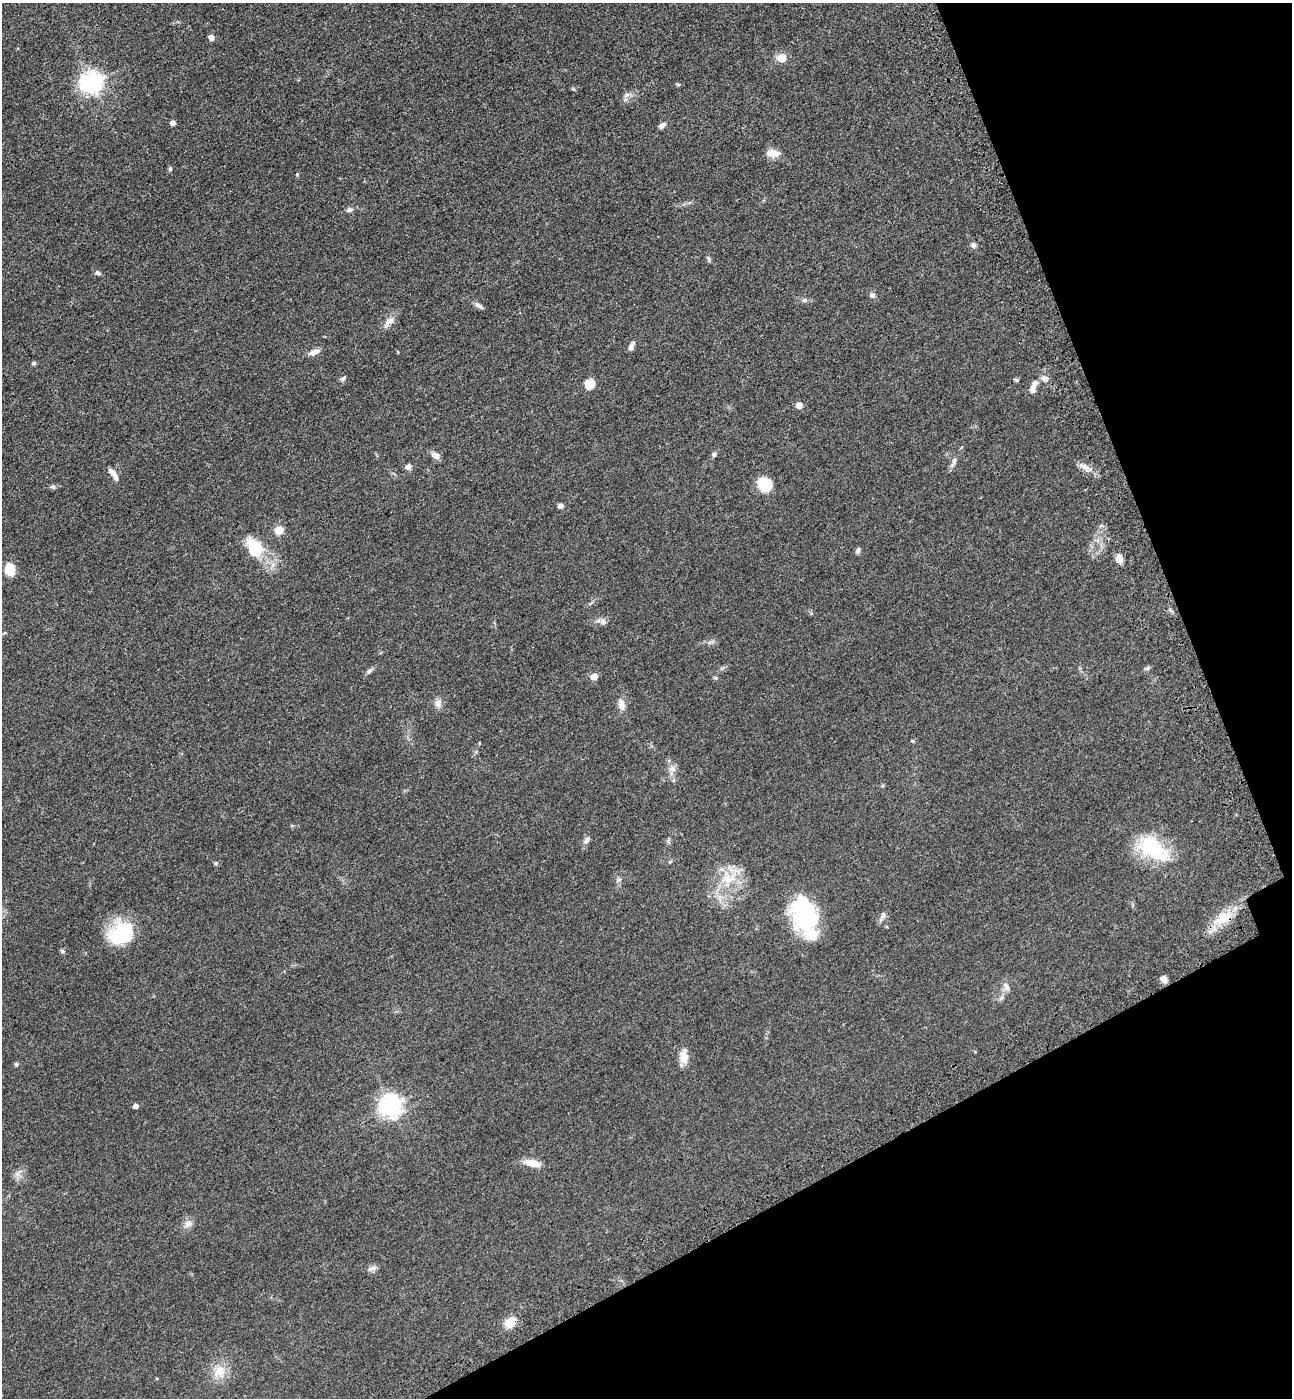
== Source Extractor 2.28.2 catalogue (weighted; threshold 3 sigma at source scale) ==
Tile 12 of 4 x 4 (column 4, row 3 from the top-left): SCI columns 4102-5391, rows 1488-2883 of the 5756 x 5768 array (HDU 1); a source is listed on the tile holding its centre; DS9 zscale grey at full resolution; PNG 1294 x 1400 px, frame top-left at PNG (2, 3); no overlay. Shown black and unused: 21% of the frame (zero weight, under 3 of 4 exposures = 6% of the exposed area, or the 3 px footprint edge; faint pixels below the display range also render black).
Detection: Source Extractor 2.28.2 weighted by HDU 2 'WHT'; one run over the whole footprint, this tile lists its part. Background 0.0425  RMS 0.005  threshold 0.0225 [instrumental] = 3 sigma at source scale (4.5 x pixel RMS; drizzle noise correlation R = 1.50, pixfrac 1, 0.05/0.05 arcsec/px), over >= 5 px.
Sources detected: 78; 1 inside a brighter object's white glare — not listed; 3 inside a brighter listed object's ellipse — not listed separately; the other 74 listed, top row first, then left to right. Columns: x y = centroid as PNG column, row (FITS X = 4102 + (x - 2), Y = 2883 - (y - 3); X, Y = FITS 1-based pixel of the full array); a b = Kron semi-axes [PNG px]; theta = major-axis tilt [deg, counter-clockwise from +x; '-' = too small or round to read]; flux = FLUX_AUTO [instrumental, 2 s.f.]
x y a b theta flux
211 37 5 5 - 3.4
781 58 12 11 - 4.6
92 82 8 7 - 340
627 95 9 6 27 1.7
173 123 5 4 - 2.3
662 125 9 5 35 1.9
773 153 17 9 -5 4.6
170 169 6 5 - 0.73
297 174 4 4 - 0.43
350 210 8 6 5 1.4
973 245 7 7 - 1.4
708 258 9 4 -55 0.84
98 273 8 5 -27 1.1
872 295 8 6 -47 1.5
804 300 8 6 1 1.2
478 305 13 5 -32 1.8
389 322 16 8 50 4.3
631 347 9 6 69 1.7
314 352 14 6 23 3.4
398 352 4 3 - 0.55
34 363 5 5 - 0.84
343 378 8 5 33 1.1
1045 378 10 7 -16 2.4
1017 380 7 4 -27 0.69
589 384 12 11 - 5
1033 389 10 9 - 2.4
799 405 5 5 - 4.8
435 455 10 7 -29 3
714 455 7 6 - 1
953 462 17 6 65 2.2
1084 466 20 7 -26 3.7
409 467 7 7 - 1.9
112 472 11 7 -42 2.3
764 484 12 11 - 16
53 487 8 5 -18 1
560 506 6 5 - 1.8
279 530 6 5 - 15
254 547 29 20 -57 17
858 551 9 5 68 1.1
1119 558 10 7 -75 3.7
10 569 11 9 -83 10
603 622 10 8 -32 2
1147 668 7 5 21 0.96
369 671 10 6 41 1.3
594 676 5 5 - 7
715 678 6 5 - 0.69
438 703 12 8 75 2.7
622 705 15 8 -78 3.8
913 741 5 4 - 0.48
476 752 5 5 - 0.63
672 770 16 10 79 3.8
586 840 12 6 52 1.8
1153 848 46 24 -33 30
670 862 5 4 - 0.6
216 863 6 4 -19 0.7
728 877 36 23 69 19
618 880 9 5 27 1
883 915 9 7 60 1.7
803 917 44 25 -45 34
1223 918 27 17 27 12
121 933 27 21 36 31
62 951 6 5 - 0.83
1164 979 8 7 - 2.6
1006 986 14 8 -66 2.6
684 1057 19 10 -86 5.1
16 1064 5 5 - 0.92
391 1105 8 8 - 330
136 1106 4 4 - 2.6
533 1163 21 8 -11 5.9
17 1174 8 6 -43 1.8
188 1223 13 9 51 2.9
374 1268 9 8 - 1.8
510 1322 12 9 33 8.3
219 1371 18 14 60 8.4
Overlapping masked pixels (flux is a lower limit): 3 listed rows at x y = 389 322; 1223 918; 510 1322